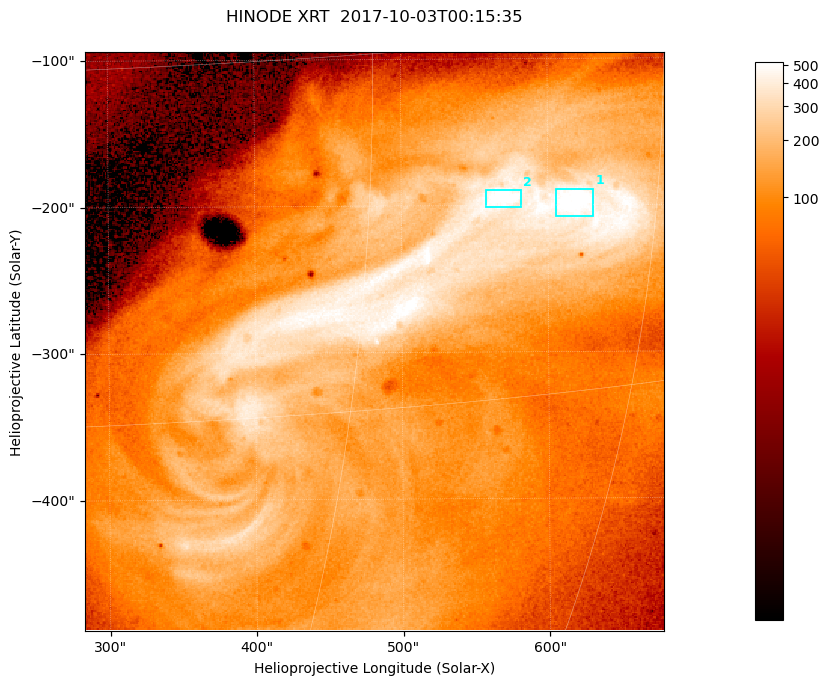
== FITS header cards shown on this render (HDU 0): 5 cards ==
TELESCOP= 'HINODE  '           /
INSTRUME= 'XRT     '           /
DATE_OBS= '2017-10-03T00:15:35.721' /
CTYPE1  = 'Solar-X '           /
CTYPE2  = 'Solar-Y '           /

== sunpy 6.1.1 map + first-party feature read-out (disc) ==
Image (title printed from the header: HINODE XRT  2017-10-03T00:15:35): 384 x 384 px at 1.03 arcsec/px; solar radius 958 arcsec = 932 px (partial field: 5.4% of the solar disc is inside the frame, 100% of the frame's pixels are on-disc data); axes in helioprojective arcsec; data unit not stated in the header (colour bar unlabelled)
Orientation: roll -0.357 deg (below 1 deg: not rotated)
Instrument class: DISC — disc imager (sunpy class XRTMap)
Bright regions (active regions / flare kernels): reference = the on-disc median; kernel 3 px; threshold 5 sigma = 379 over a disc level ~106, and >= 1.15x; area >= 147 px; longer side >= 5 px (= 5.1 arcsec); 2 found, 2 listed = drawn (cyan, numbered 1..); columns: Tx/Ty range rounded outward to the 5 arcsec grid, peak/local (2 s.f.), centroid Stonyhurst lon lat
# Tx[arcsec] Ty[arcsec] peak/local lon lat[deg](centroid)
1 605..635 -210..-185 5.5 +40 -7
2 555..585 -205..-190 5.4 +37 -6